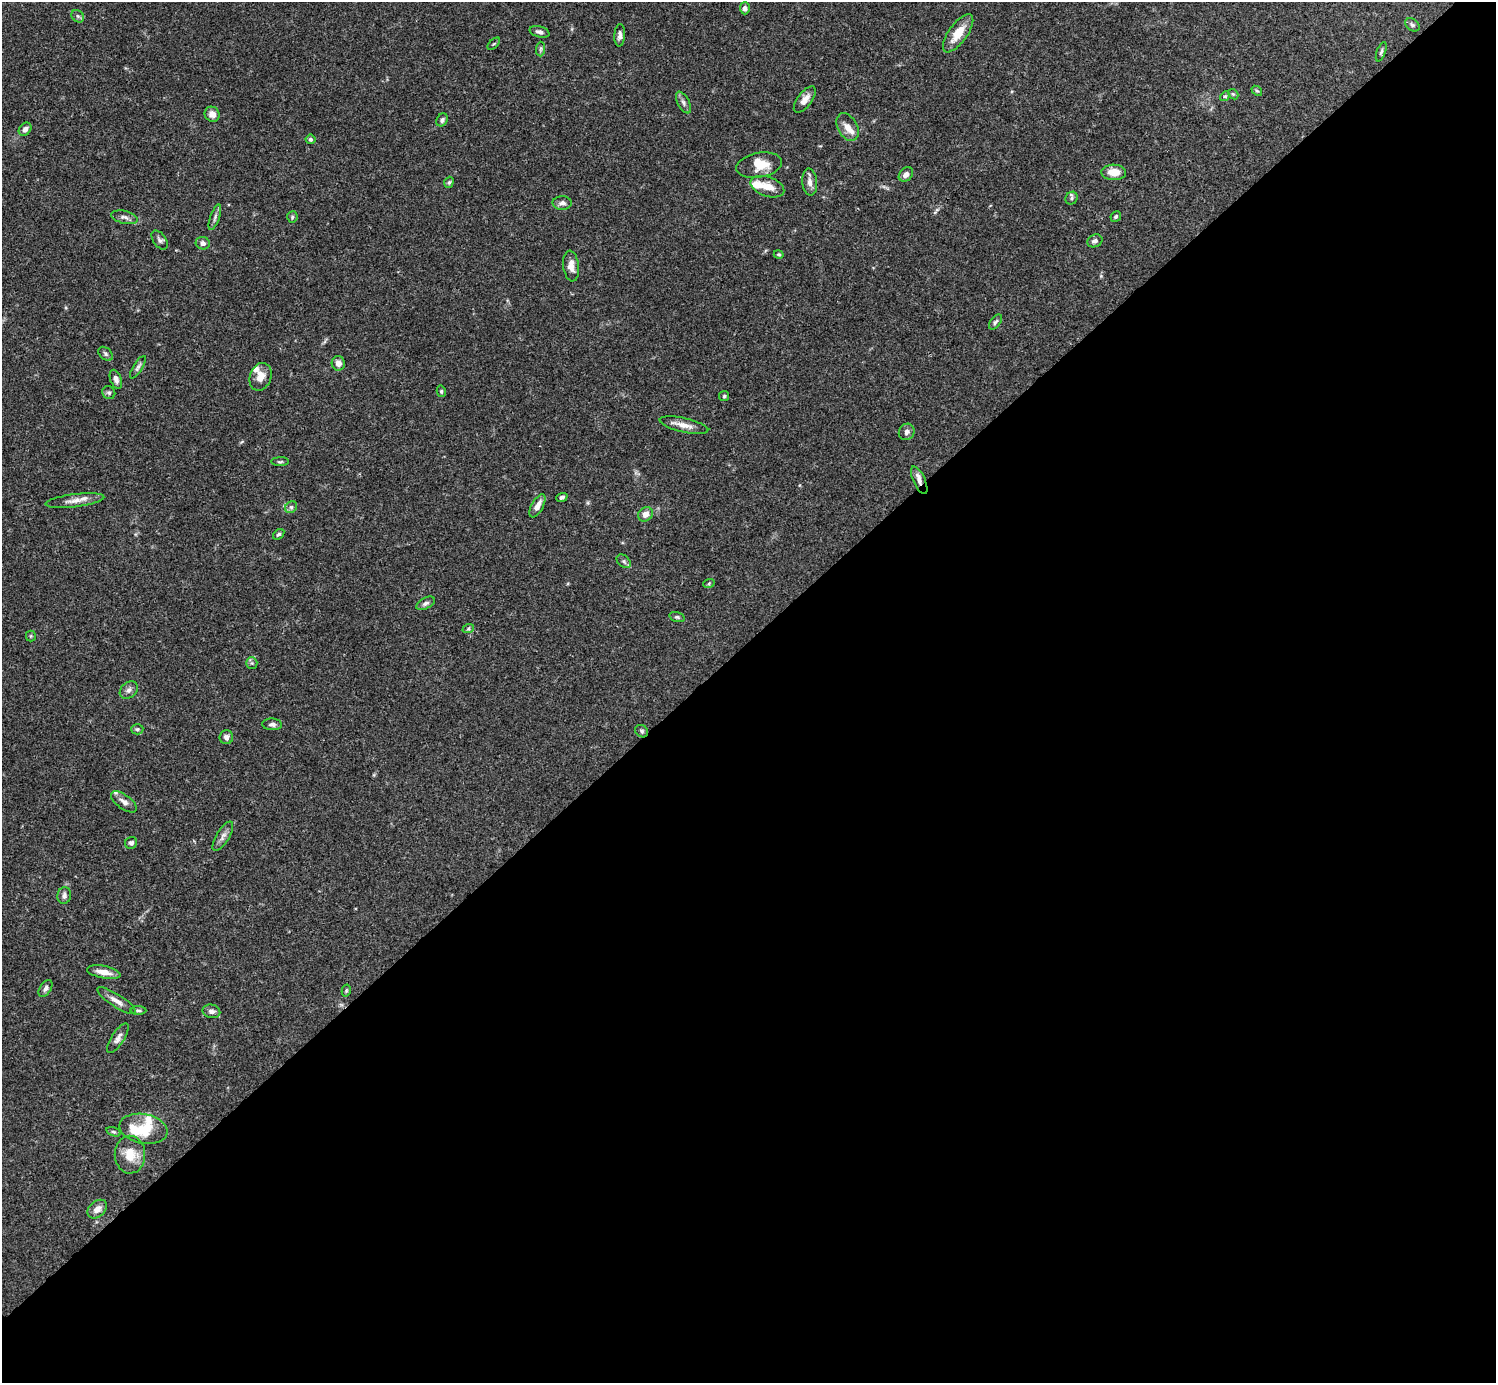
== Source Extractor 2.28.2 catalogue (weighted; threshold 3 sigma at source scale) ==
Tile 12 of 4 x 4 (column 4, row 3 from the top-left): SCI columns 4485-5978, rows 1539-2919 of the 5982 x 5981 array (HDU 1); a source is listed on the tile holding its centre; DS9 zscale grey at full resolution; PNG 1498 x 1385 px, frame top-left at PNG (2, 2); each listed source drawn as its Kron ellipse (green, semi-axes under 4 px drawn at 4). Shown black and unused: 54% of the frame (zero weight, under 3 of 4 exposures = <1% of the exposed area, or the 3 px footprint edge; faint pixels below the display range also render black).
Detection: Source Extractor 2.28.2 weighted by HDU 2 'WHT'; one run over the whole footprint, this tile lists its part. Background 0.0692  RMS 0.0032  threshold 0.0144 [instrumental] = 3 sigma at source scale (4.5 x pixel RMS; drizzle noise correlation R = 1.50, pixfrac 1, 0.05/0.05 arcsec/px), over >= 5 px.
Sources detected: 89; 1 inside a brighter object's white glare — neither listed nor drawn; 6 inside a brighter listed object's ellipse — not listed separately; the other 82 listed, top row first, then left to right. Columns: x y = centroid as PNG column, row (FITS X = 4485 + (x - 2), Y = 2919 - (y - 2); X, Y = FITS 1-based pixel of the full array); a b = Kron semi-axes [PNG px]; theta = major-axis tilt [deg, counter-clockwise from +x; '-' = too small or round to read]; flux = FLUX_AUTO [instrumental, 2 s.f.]
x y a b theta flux
745 8 6 5 - 1.2
78 16 7 5 -45 0.7
1412 25 8 5 -34 0.71
539 32 10 5 -15 1.1
958 33 22 9 54 5.7
620 35 11 5 87 1.2
494 44 8 3 45 0.4
541 49 7 4 89 0.63
1381 52 10 4 70 0.6
1257 91 6 4 -40 0.46
1233 94 6 4 -42 0.4
1225 96 5 4 - 0.46
805 100 15 7 53 2.5
683 102 12 6 -62 1.1
212 114 8 7 - 2
442 120 7 5 59 0.79
847 127 15 9 -61 2.7
25 129 7 5 47 1.4
310 139 5 4 - 0.69
759 165 23 12 11 5.5
1114 172 12 7 -2 3.9
906 174 8 6 44 1.5
449 182 6 4 71 0.51
810 182 13 7 -85 1.8
767 187 18 9 -18 4.1
1072 198 7 6 - 0.7
562 203 9 6 0 1.3
1116 216 5 5 - 0.55
124 217 13 6 -13 1.3
215 217 13 4 71 1.1
292 217 5 5 - 0.47
160 240 11 6 -55 0.95
1095 241 8 6 23 1
203 243 7 6 - 1.1
779 254 5 4 - 0.4
571 266 15 8 -84 2.6
995 322 8 5 52 0.7
105 354 8 5 -41 0.77
338 363 7 6 - 1.8
138 367 13 4 58 0.89
260 377 14 10 70 3.4
116 379 10 5 -69 1.3
441 391 6 4 -77 0.44
109 393 7 6 - 0.73
724 396 5 5 - 0.52
684 425 25 7 -13 2.9
907 432 8 7 - 1
280 462 9 3 1 0.47
919 480 15 6 -65 2.1
562 497 6 4 20 0.72
75 501 30 6 7 2.9
537 506 13 6 61 2.7
291 507 6 5 - 0.69
645 514 8 6 43 2
279 534 6 4 37 0.65
624 561 8 5 -40 0.72
709 583 6 4 20 0.4
426 603 10 5 28 1
677 617 8 4 -14 0.58
468 629 6 4 18 0.39
31 636 5 5 - 0.42
252 663 6 5 - 0.61
129 690 10 7 41 1.2
272 724 10 6 -3 1.1
137 729 6 5 - 0.55
642 731 7 6 - 0.65
226 737 7 6 - 1.1
124 802 15 7 -36 1.8
223 836 16 6 58 1.7
131 843 6 6 - 0.97
64 896 8 6 80 1.1
104 972 17 6 -10 3.3
45 988 9 5 57 1.1
346 991 6 4 78 0.45
116 1001 22 6 -33 2.4
138 1010 8 4 0 0.53
211 1011 9 6 -12 1.4
118 1038 17 6 57 1.5
143 1129 24 14 -10 7.4
113 1132 7 4 -19 0.56
130 1155 19 15 -89 5.8
97 1209 11 7 43 2.3
Overlapping masked pixels (flux is a lower limit): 1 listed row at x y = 919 480